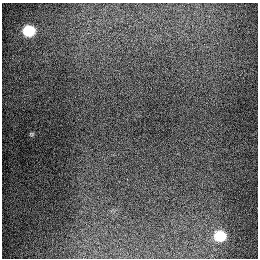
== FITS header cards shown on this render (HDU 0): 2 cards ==
NAXIS1  =                  256
NAXIS2  =                  256

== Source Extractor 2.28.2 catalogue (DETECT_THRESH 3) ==
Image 256 x 256 px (HDU 0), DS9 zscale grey, 1 PNG px = 1 image px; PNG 260 x 260 px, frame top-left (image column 1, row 256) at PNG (2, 3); no overlay
Background 1290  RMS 26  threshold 79.3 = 3 sigma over >= 5 px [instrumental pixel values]
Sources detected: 3; all 3 listed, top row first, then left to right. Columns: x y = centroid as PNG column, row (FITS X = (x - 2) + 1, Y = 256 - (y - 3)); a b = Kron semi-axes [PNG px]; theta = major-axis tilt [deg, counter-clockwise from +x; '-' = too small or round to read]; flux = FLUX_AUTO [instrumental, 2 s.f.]
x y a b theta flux
29 31 8 7 - 90000
31 134 6 5 - 2200
220 236 9 8 - 70000